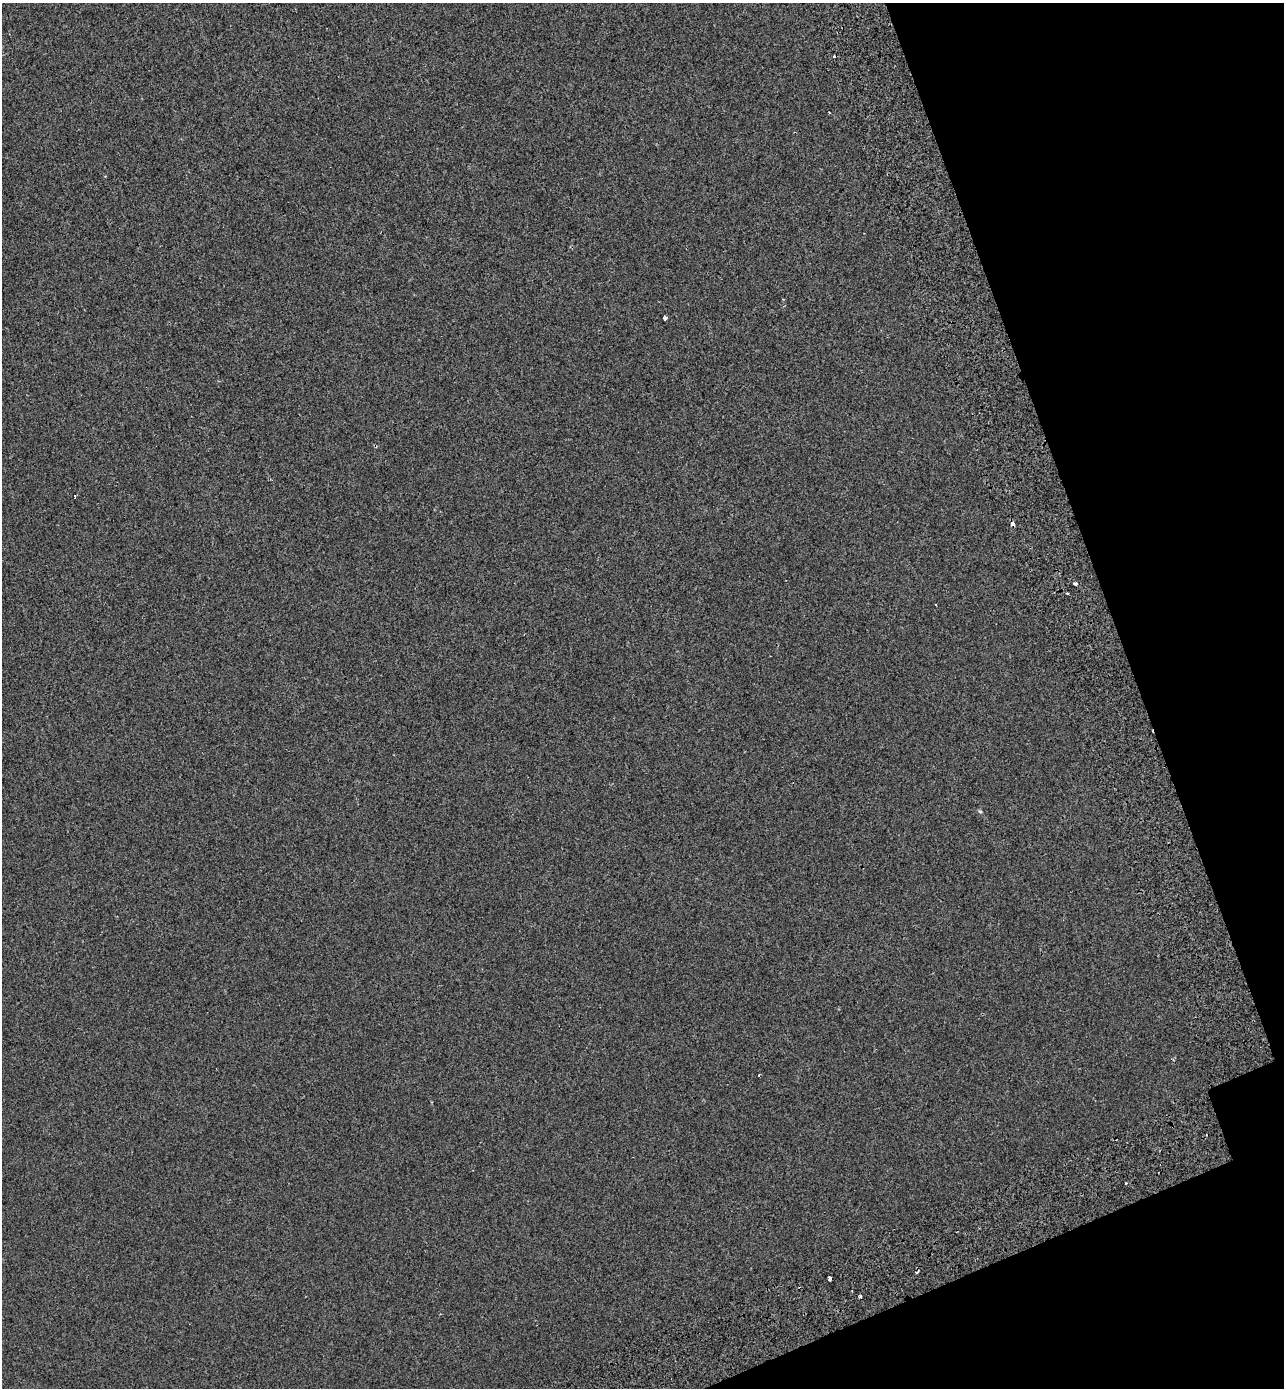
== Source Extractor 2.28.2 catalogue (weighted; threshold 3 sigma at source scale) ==
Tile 12 of 4 x 4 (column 4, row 3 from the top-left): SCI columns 4100-5381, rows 1482-2867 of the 5579 x 5738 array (HDU 1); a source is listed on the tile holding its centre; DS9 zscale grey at full resolution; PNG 1286 x 1390 px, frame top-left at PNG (2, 3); no overlay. Shown black and unused: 17% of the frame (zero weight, under 2 of 3 exposures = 7% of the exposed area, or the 3 px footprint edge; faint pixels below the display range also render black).
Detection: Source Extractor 2.28.2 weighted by HDU 2 'WHT'; one run over the whole footprint, this tile lists its part. Background -1.84e-04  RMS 0.0045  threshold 0.0203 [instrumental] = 3 sigma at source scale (4.5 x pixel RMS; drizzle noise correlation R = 1.50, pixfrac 1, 0.0396/0.0396 arcsec/px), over >= 5 px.
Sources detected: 12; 5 cosmic-ray / hot-pixel residue — not listed; the other 7 listed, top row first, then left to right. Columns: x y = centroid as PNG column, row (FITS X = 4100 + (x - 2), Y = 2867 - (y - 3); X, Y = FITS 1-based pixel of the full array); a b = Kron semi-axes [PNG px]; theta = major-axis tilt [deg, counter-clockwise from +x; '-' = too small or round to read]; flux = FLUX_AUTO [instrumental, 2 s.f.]
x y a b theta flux
665 318 4 4 - 3.3
1013 524 4 3 - 6
1075 584 4 3 - 2.7
1068 594 3 3 - 1.4
759 1075 3 2 - 0.3
830 1278 3 3 - 15
860 1296 3 3 - 1.6
Overlapping masked pixels (flux is a lower limit): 1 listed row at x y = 1013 524